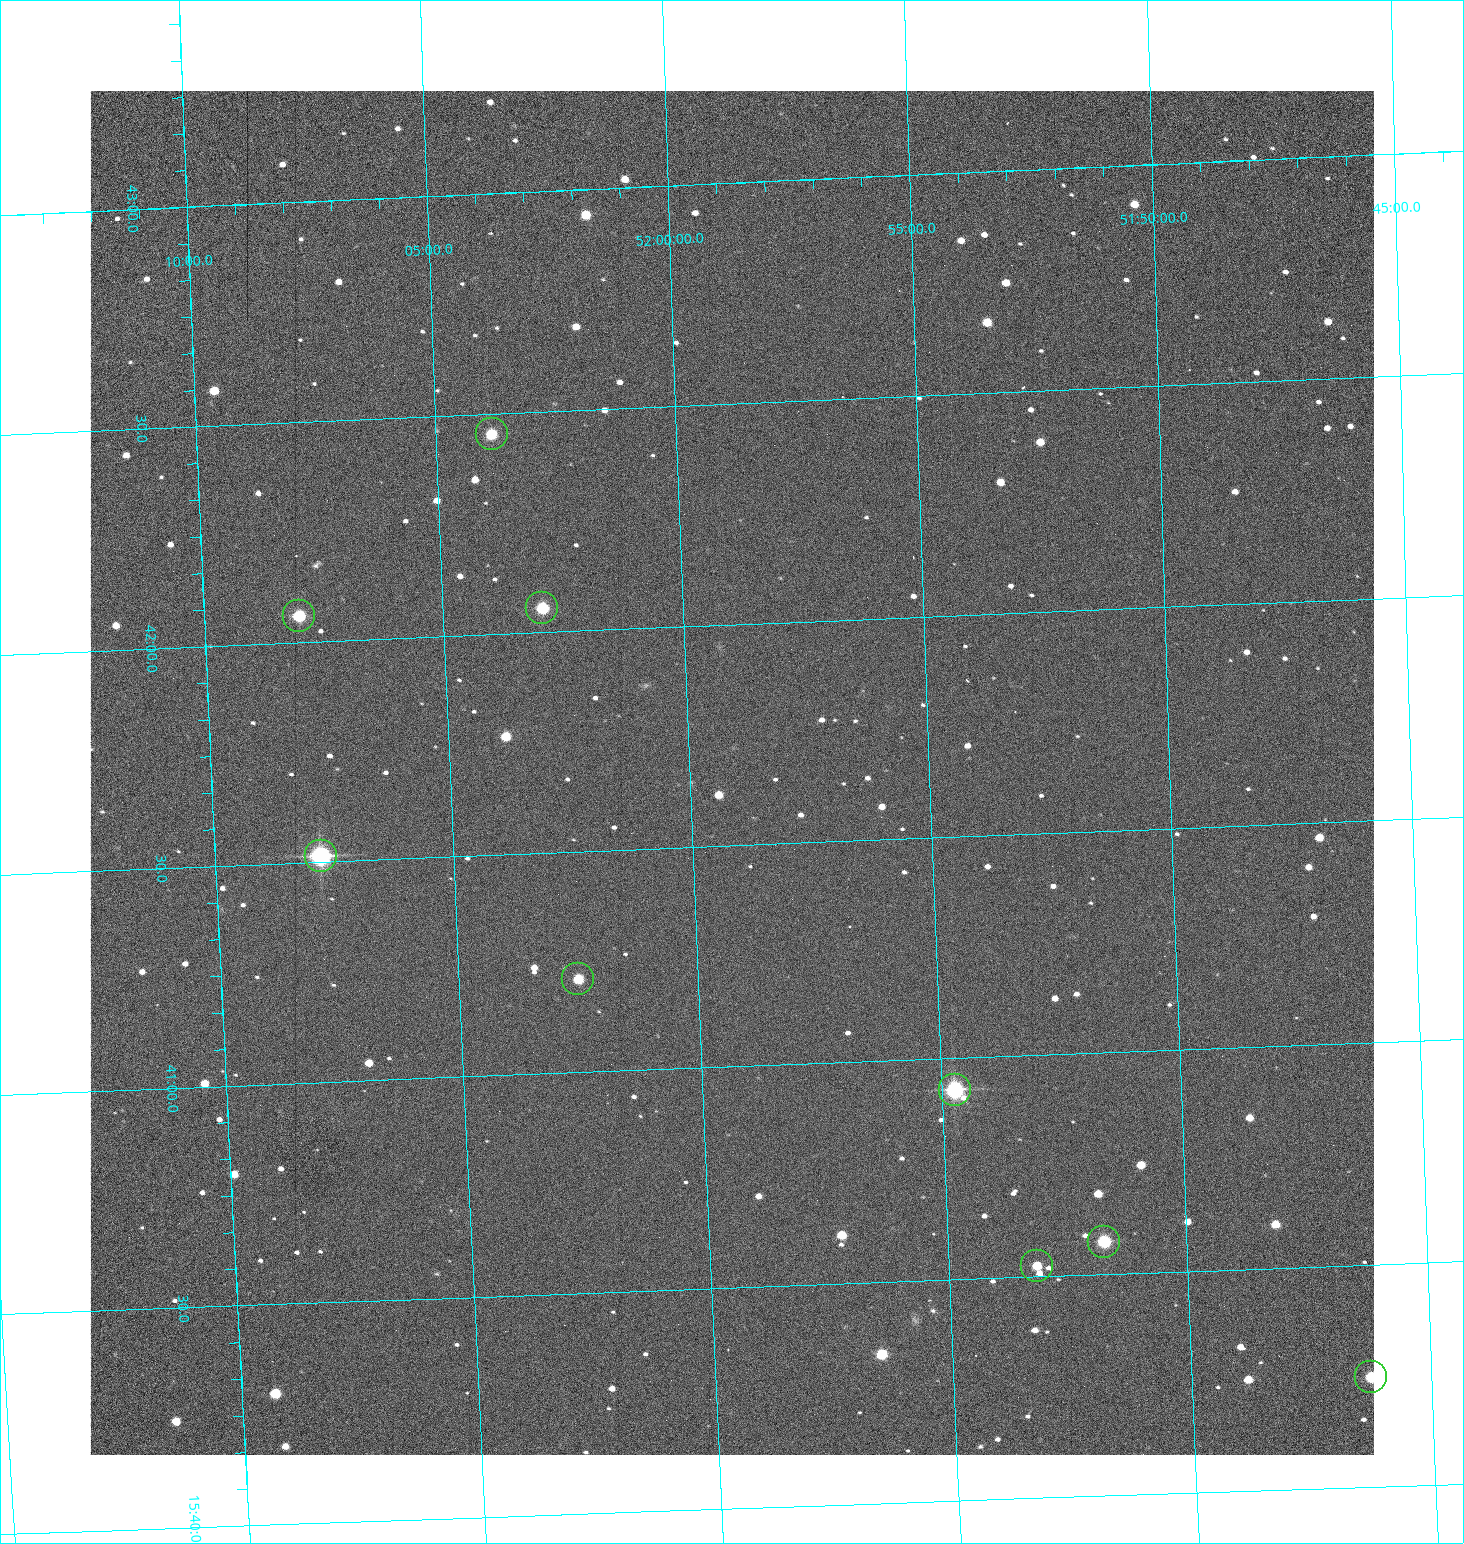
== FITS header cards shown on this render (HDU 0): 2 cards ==
NAXIS1  =                 1284 /fastest changing axis
NAXIS2  =                 1364 /next to fastest changing axis

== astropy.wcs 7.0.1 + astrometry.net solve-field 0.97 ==
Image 1284 x 1364 px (HDU 0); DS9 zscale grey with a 90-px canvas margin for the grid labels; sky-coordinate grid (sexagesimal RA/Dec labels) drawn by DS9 from the SOLVED WCS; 9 Tycho-2 reference stars matched to detected sources circled (green)
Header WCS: RA---TAN/DEC--TAN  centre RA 15:41:40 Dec +51:59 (235.42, +51.99 deg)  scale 1.26 arcsec/px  FOV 26.9' x 28.5'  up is +92 deg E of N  parity flipped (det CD > 0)
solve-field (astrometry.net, Tycho-2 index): VERIFIED the header's WCS against the Tycho-2 star catalogue (9 matches, 0 conflicts) and refined it, rather than solving blind
Solved WCS: RA---TAN-SIP/DEC--TAN-SIP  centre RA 15:41:40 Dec +51:59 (235.42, +51.99 deg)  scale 1.25 arcsec/px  FOV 26.8' x 28.5'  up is +92 deg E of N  parity flipped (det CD > 0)
The solver's refit moves the header's centre by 0.65 arcsec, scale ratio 0.9974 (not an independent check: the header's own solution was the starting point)
Tycho-2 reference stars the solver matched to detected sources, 9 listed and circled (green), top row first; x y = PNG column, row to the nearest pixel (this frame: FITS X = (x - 90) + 1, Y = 1364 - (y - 91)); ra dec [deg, ICRS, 3 dp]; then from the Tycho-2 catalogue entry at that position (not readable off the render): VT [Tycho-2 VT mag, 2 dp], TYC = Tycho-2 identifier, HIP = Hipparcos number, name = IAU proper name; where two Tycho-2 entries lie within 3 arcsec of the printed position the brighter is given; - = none
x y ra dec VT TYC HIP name
492 434 235.614 +52.064 11.61 3489-1132-1 - -
542 608 235.514 +52.049 11.19 3489-1407-1 - -
299 616 235.515 +52.133 11.12 3489-1380-1 - -
321 856 235.378 +52.130 9.31 3489-1322-1 76850 -
578 979 235.303 +52.042 11.52 3489-958-1 - -
955 1090 235.232 +51.912 9.59 3489-824-1 - -
1104 1242 235.143 +51.862 10.97 3489-1016-1 - -
1037 1266 235.131 +51.886 12.29 3489-908-1 - -
1371 1377 235.062 +51.771 11.53 3489-1453-1 - -